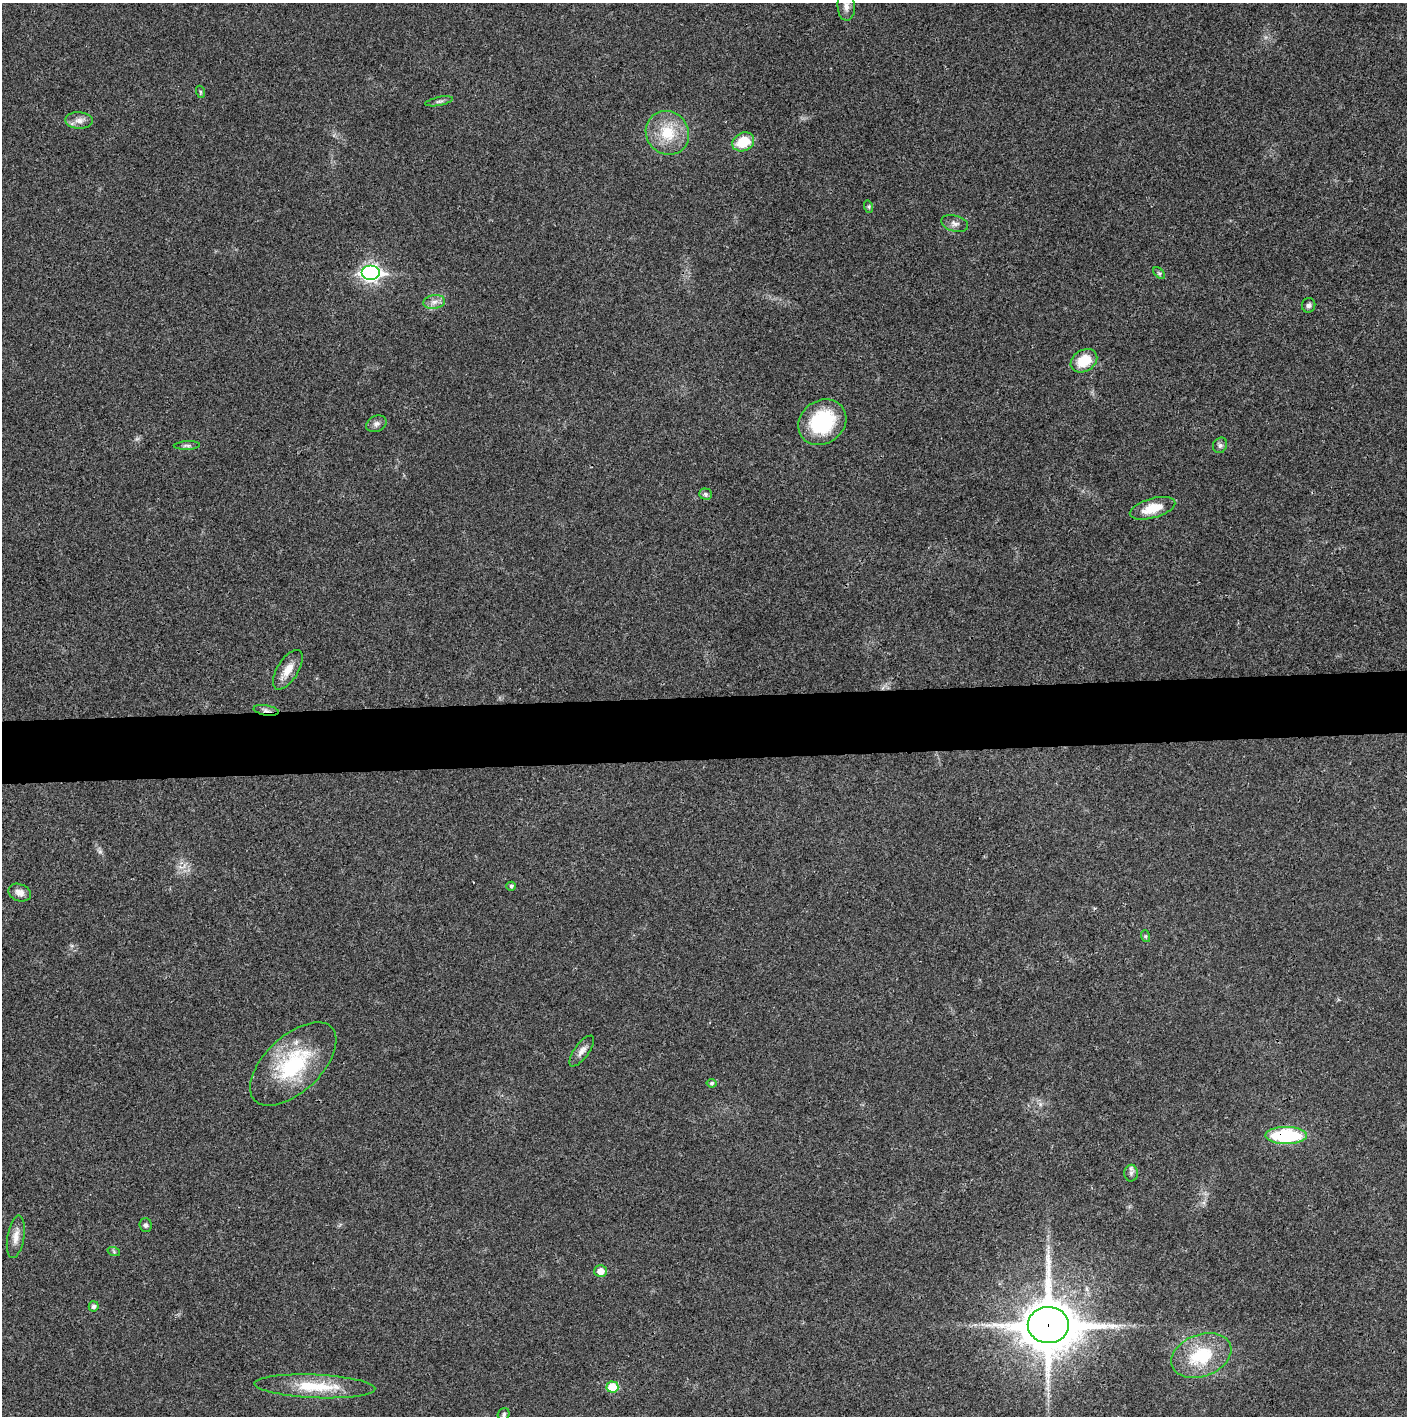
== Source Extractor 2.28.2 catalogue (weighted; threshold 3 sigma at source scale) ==
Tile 5 of 3 x 3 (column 2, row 2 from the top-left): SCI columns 1410-2814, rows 1416-2829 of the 4221 x 4243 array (HDU 1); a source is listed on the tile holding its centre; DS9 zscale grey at full resolution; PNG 1409 x 1418 px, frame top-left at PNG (2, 3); each listed source drawn as its Kron ellipse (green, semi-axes under 4 px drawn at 4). Shown black and unused: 4% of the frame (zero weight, under 3 of 4 exposures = <1% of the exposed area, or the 3 px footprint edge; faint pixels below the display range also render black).
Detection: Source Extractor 2.28.2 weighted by HDU 2 'WHT'; one run over the whole footprint, this tile lists its part. Background 0.0195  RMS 0.0041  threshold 0.0185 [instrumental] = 3 sigma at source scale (4.5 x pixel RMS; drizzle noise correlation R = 1.50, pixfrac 1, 0.05/0.05 arcsec/px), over >= 5 px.
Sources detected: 39; all 39 listed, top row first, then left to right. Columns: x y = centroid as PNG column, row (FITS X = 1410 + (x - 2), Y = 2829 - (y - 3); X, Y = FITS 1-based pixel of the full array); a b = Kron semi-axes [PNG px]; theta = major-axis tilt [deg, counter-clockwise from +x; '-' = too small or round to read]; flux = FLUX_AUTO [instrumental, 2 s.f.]
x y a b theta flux
846 6 14 8 -86 2.6
201 92 6 4 -71 0.46
439 101 14 3 11 0.95
79 120 14 8 -4 2.7
667 133 22 21 - 14
743 142 11 9 27 11
869 207 6 4 -72 0.57
955 223 14 8 -15 2
370 273 9 7 0 140
1159 273 7 4 -44 0.69
434 302 11 7 10 2.3
1309 305 7 6 - 1.1
1084 361 14 10 33 9.8
822 422 25 21 35 29
376 424 10 7 25 1.7
187 445 13 4 2 1.1
1220 445 8 7 - 1.1
705 494 6 5 - 0.8
1152 508 23 9 16 8.5
288 670 22 10 58 5.3
266 710 13 5 -10 1.5
511 886 5 4 - 0.81
20 893 12 8 -22 2.6
1145 936 6 4 -71 0.58
582 1051 18 7 54 2.5
293 1064 53 28 43 37
712 1083 5 4 - 0.73
1286 1136 21 8 -1 36
1131 1173 8 6 89 1.2
146 1225 7 6 - 1
16 1237 21 8 80 3.7
114 1252 6 4 -20 0.59
601 1271 6 6 - 4
94 1306 5 5 - 1.2
1048 1325 20 18 -1 2000
1201 1356 31 21 21 21
315 1386 60 11 -3 18
612 1387 6 5 - 12
504 1414 6 5 - 0.79
Overlapping masked pixels (flux is a lower limit): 3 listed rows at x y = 266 710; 1286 1136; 1048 1325